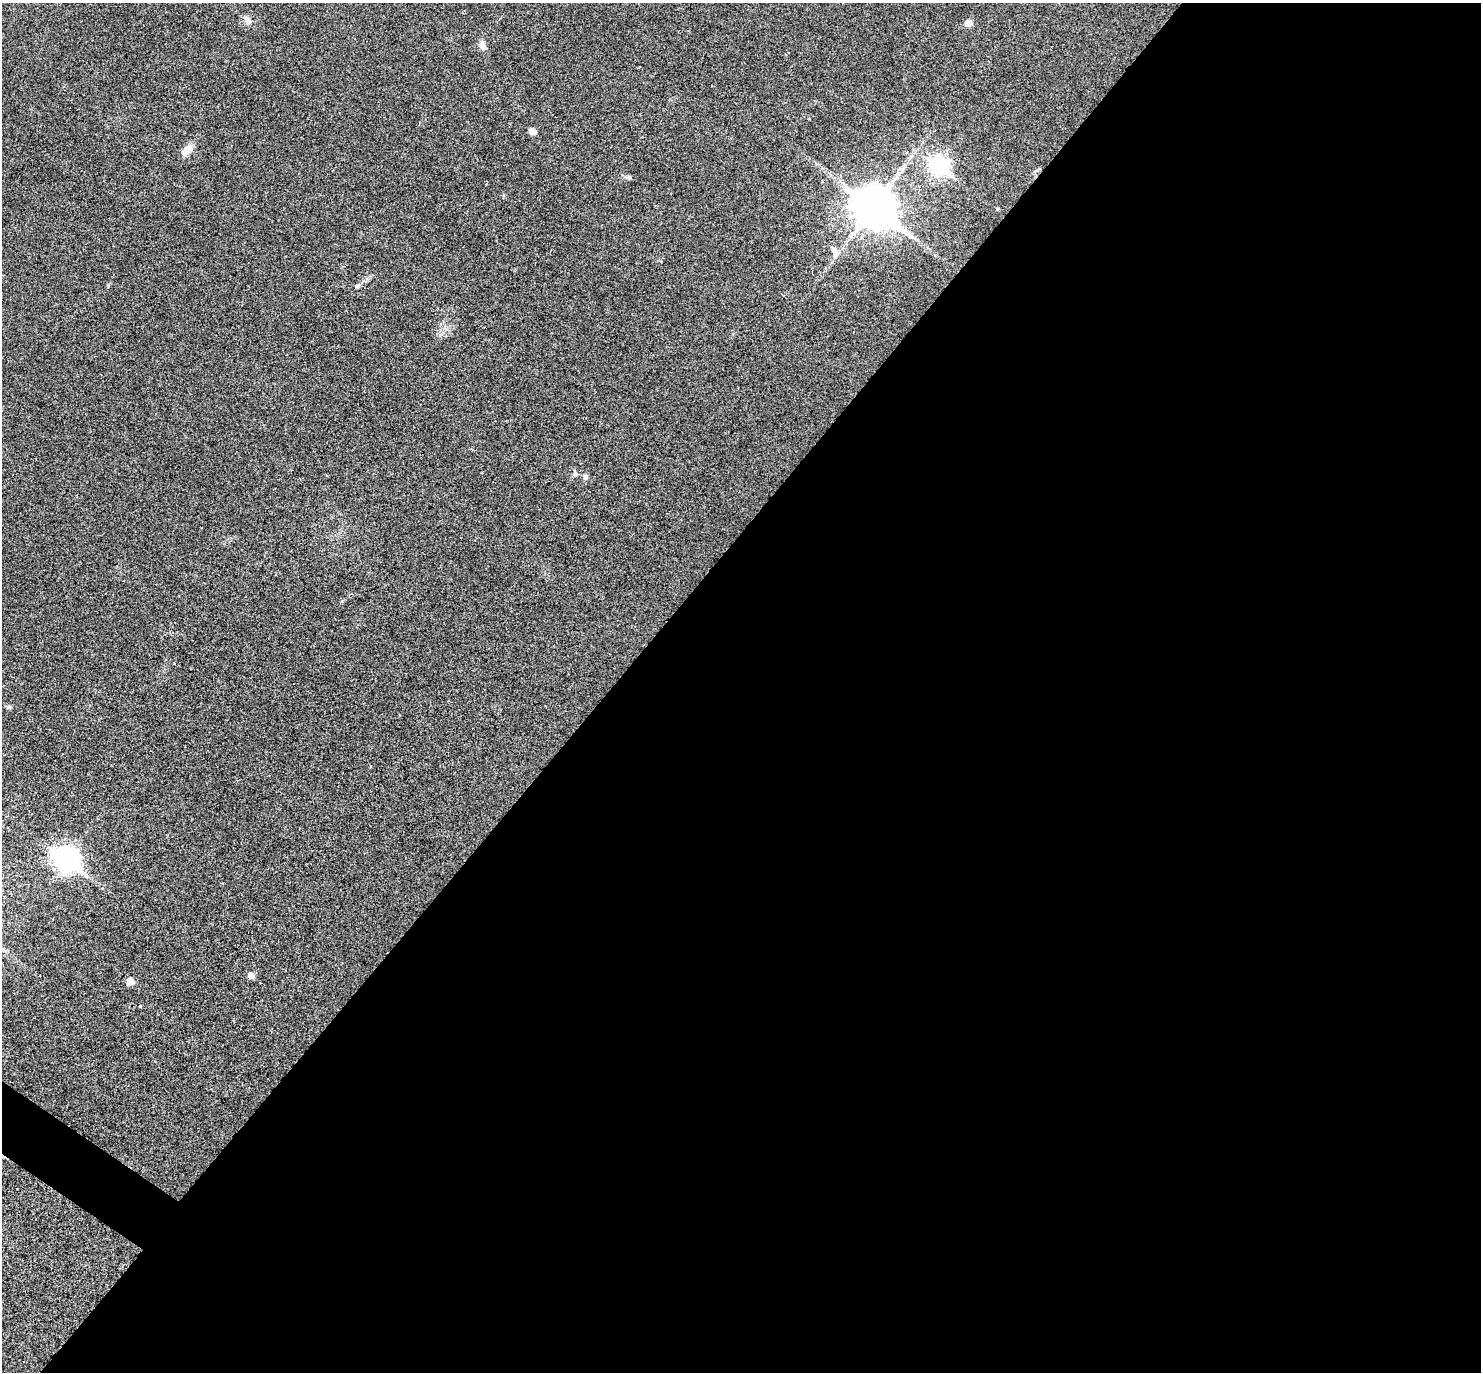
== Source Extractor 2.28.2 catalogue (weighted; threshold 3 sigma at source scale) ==
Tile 12 of 4 x 4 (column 4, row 3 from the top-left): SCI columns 4443-5921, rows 1665-3034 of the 5923 x 5927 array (HDU 1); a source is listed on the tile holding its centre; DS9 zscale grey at full resolution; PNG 1483 x 1374 px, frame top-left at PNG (2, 3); no overlay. Shown black and unused: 59% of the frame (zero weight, under 3 of 4 exposures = <1% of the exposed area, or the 3 px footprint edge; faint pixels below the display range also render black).
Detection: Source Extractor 2.28.2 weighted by HDU 2 'WHT'; one run over the whole footprint, this tile lists its part. Background 0.0226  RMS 0.0056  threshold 0.0254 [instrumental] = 3 sigma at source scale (4.5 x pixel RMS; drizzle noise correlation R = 1.50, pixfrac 1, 0.05/0.05 arcsec/px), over >= 5 px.
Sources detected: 16; all 16 listed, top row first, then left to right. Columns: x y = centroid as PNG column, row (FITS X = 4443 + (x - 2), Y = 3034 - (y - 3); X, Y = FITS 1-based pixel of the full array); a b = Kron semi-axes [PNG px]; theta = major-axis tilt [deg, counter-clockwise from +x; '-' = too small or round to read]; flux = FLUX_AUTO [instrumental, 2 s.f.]
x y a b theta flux
248 21 10 7 74 2.2
968 23 9 8 - 2.5
482 46 14 7 -81 2.8
532 131 7 5 -32 3.7
187 150 15 9 53 4.8
938 165 9 8 - 190
628 177 8 5 -3 1.4
874 207 14 12 -37 1800
835 251 17 7 -60 3
357 286 5 5 - 1.3
575 474 9 4 90 1.3
586 477 6 6 - 1.4
9 707 7 4 -19 0.84
66 859 11 8 -36 400
251 975 5 5 - 4.8
130 981 5 5 - 7.8